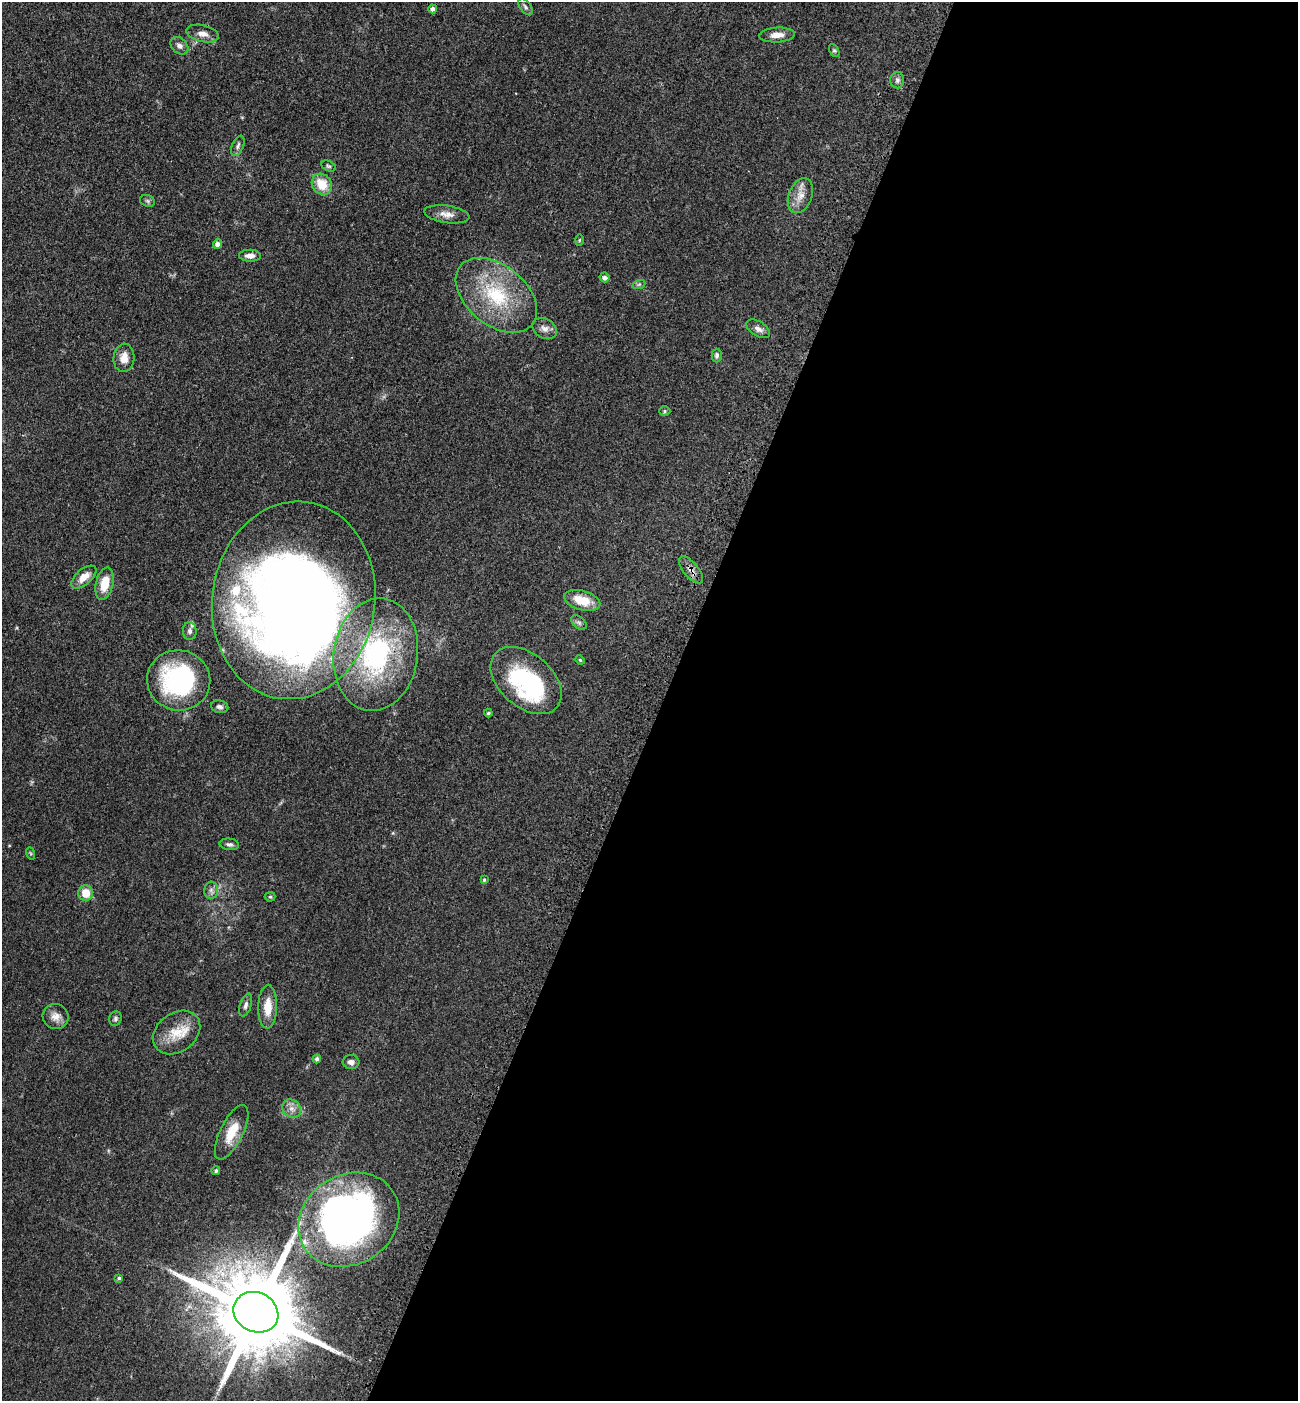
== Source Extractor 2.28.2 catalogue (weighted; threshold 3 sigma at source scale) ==
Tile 12 of 4 x 4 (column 4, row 3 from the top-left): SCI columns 4117-5412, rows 1483-2881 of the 5774 x 5764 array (HDU 1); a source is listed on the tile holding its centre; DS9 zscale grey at full resolution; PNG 1300 x 1403 px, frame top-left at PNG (2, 2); each listed source drawn as its Kron ellipse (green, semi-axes under 4 px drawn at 4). Shown black and unused: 49% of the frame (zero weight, under 3 of 4 exposures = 6% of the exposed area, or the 3 px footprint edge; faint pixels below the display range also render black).
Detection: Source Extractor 2.28.2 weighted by HDU 2 'WHT'; one run over the whole footprint, this tile lists its part. Background 0.0449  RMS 0.0053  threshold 0.0239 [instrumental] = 3 sigma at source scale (4.5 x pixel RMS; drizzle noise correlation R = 1.50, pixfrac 1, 0.05/0.05 arcsec/px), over >= 5 px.
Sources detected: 60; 3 inside a brighter object's white glare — neither listed nor drawn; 1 inside a brighter listed object's ellipse — not listed separately; the other 56 listed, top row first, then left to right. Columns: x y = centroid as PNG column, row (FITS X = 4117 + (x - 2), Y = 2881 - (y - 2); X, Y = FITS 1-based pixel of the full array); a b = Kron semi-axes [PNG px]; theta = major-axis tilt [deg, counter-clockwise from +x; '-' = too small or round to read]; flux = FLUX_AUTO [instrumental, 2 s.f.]
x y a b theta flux
525 7 9 5 -54 1.3
433 9 4 4 - 2.4
202 34 16 8 -13 4.1
777 35 18 7 3 4.6
179 46 10 7 -42 2.2
834 50 7 4 -62 0.76
897 80 8 7 - 1.7
238 146 11 5 66 1.7
328 166 7 4 -26 0.91
322 184 11 9 -51 11
800 196 18 11 69 6.1
147 201 8 5 -22 1
447 214 23 8 -8 4.5
579 240 6 3 88 0.5
218 244 4 4 - 2.5
250 256 11 6 -1 3
604 277 5 5 - 1.9
639 284 7 4 19 0.76
496 295 46 30 -39 39
545 329 13 9 -31 2.9
758 329 13 7 -33 2.7
717 355 7 5 89 1.4
124 358 14 10 86 5.6
665 411 6 4 0 0.77
691 570 16 7 -50 3.3
84 577 15 7 41 6.1
105 584 16 8 77 9.9
294 600 99 81 82 800
582 600 18 9 -16 11
579 623 9 5 -40 1.3
190 631 9 7 88 2.1
376 654 56 42 81 82
580 660 5 4 - 0.52
179 680 31 30 - 71
526 680 41 26 -41 51
220 707 8 6 -13 1.6
488 713 4 4 - 0.64
229 844 10 6 -6 1.5
30 853 6 4 -70 0.65
484 880 4 4 - 0.59
211 890 8 7 - 1.9
86 893 8 7 - 7.9
270 897 5 4 - 0.67
246 1005 12 5 73 1.9
268 1007 21 9 89 8.1
56 1017 13 12 - 4.1
115 1019 7 6 - 1.2
177 1032 25 19 37 13
317 1059 4 4 - 1.2
351 1062 8 7 - 2
292 1109 10 8 -43 3.1
232 1132 30 11 64 12
216 1171 4 4 - 1
349 1220 53 44 33 270
119 1278 3 3 - 0.76
256 1312 23 19 -26 8700
Overlapping masked pixels (flux is a lower limit): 2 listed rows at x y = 691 570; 256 1312